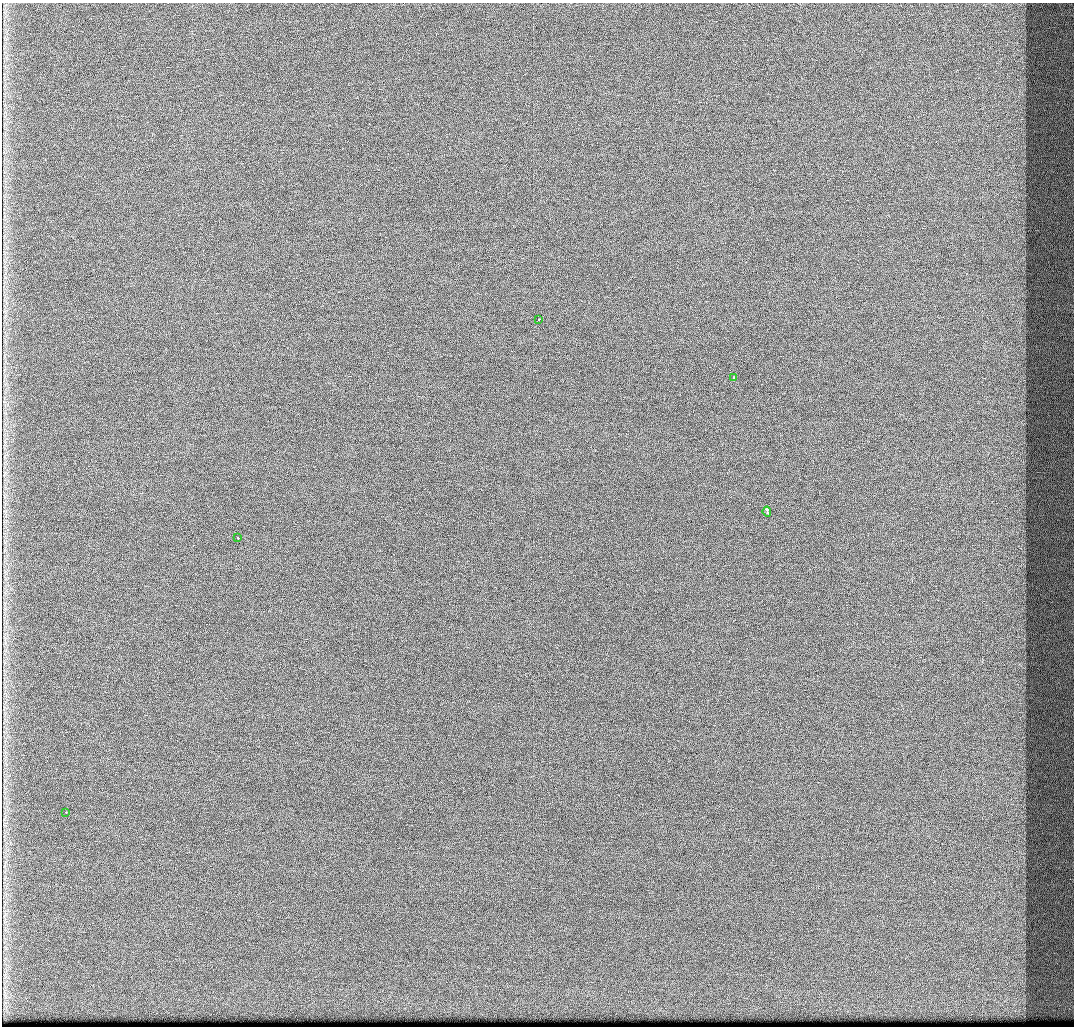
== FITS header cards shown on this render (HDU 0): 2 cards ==
NAXIS1  =                 1072 / Axis length
NAXIS2  =                 1024 / Axis length

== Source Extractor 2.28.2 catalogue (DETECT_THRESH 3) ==
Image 1072 x 1024 px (HDU 0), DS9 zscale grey, 1 PNG px = 1 image px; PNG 1076 x 1028 px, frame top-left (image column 1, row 1024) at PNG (2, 3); each listed source drawn as its Kron ellipse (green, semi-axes under 4 px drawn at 4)
Background 429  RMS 4.9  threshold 14.8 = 3 sigma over >= 5 px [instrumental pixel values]
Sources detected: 5; all 5 listed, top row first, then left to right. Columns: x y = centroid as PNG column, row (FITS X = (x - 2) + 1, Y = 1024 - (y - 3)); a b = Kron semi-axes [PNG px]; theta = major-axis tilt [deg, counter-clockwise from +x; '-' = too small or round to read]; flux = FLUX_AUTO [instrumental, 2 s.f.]
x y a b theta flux
538 319 3 2 - 1100
734 378 3 3 - 8500
767 512 5 3 - 23000
238 538 3 3 - 800
66 812 3 2 - 680